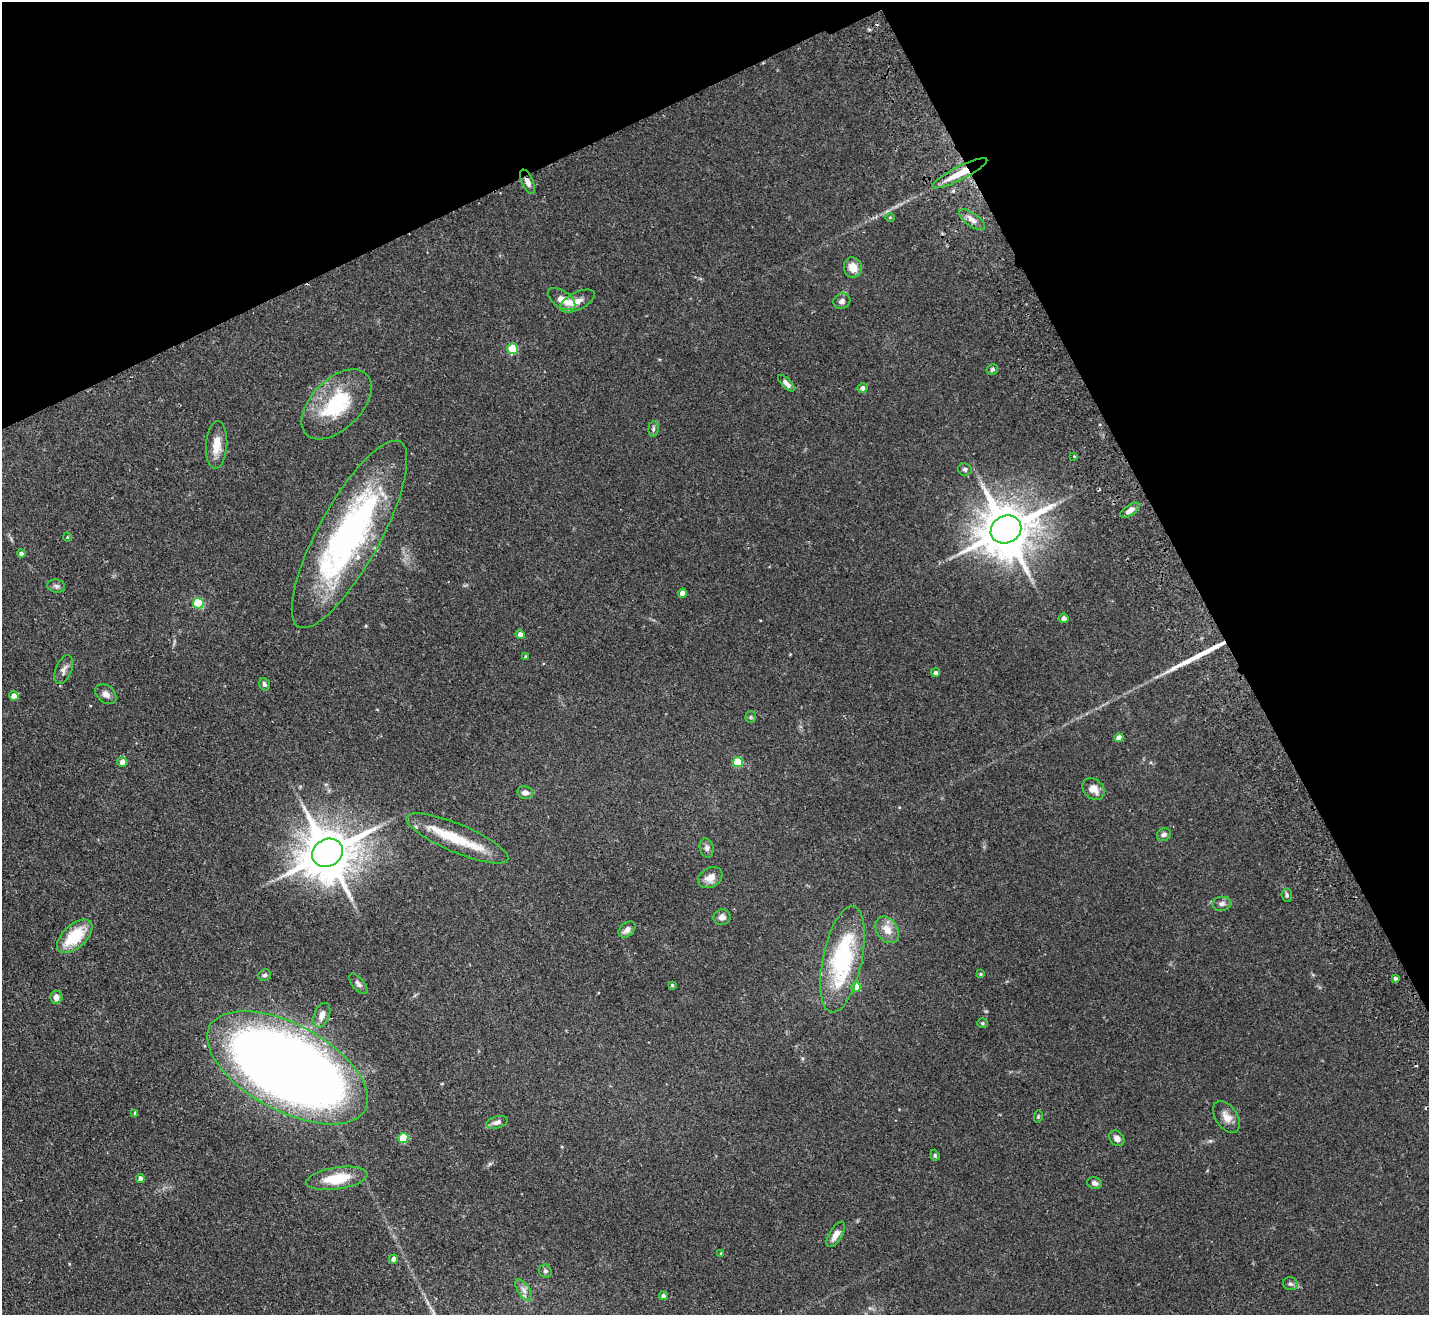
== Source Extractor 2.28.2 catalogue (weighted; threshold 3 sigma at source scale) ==
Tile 3 of 4 x 4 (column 3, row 1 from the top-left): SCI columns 2909-4335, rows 4259-5571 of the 5815 x 5758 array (HDU 1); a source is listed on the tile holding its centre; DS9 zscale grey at full resolution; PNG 1431 x 1317 px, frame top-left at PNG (2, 2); each listed source drawn as its Kron ellipse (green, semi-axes under 4 px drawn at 4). Shown black and unused: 25% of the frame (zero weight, under 2 of 3 exposures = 3% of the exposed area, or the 3 px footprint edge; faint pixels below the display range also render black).
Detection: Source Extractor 2.28.2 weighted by HDU 2 'WHT'; one run over the whole footprint, this tile lists its part. Background 0.0802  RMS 0.0065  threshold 0.0291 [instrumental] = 3 sigma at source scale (4.5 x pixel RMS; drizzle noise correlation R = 1.50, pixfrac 1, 0.05/0.05 arcsec/px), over >= 5 px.
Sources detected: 87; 4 cosmic-ray / hot-pixel residue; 1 long thin detection or spike segment (spike, bleed or trail) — neither listed nor drawn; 4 inside a brighter listed object's ellipse — not listed separately; the other 78 listed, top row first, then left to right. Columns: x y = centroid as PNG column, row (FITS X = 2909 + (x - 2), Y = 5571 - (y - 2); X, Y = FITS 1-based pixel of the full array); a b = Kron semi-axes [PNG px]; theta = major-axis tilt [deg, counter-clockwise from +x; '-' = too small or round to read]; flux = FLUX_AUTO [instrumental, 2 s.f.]
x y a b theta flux
960 173 31 6 27 15
527 182 13 5 -66 3.2
890 217 5 3 - 0.51
972 220 15 6 -36 3.8
853 267 10 9 - 6.3
561 299 15 8 -33 6.6
577 301 19 8 26 6
842 301 9 7 27 2.4
513 349 5 5 - 35
992 369 6 5 - 1.1
786 383 10 4 -45 2.9
863 388 5 5 - 2.5
336 404 43 25 45 45
653 429 8 5 84 1.4
217 445 23 10 86 9.5
1074 456 2 2 - 0.61
965 469 7 6 - 1.5
1130 510 11 5 34 3.8
1006 530 16 13 29 3200
349 534 105 31 61 190
67 537 4 3 - 0.51
21 554 4 4 - 2
56 586 9 6 -9 1.8
682 593 4 4 - 5.1
198 603 5 5 - 39
1064 618 5 4 - 2.2
520 634 4 4 - 2.5
526 657 3 3 - 0.76
64 670 15 8 68 3.2
936 673 4 4 - 1.7
264 684 6 5 - 1.6
106 694 12 8 -40 3.3
14 696 5 4 - 3.9
751 717 6 5 - 0.9
1119 738 4 4 - 5.1
122 762 5 5 - 3.5
738 762 5 5 - 27
1093 789 12 9 -42 5.9
525 792 8 6 -11 2.9
1164 835 7 6 - 2.2
457 838 55 14 -23 26
707 848 10 7 -78 2.2
327 853 16 13 28 3300
710 878 13 9 31 6
1287 895 7 5 -83 1.3
1222 904 9 7 4 2.4
722 917 8 7 - 2.7
627 930 9 6 41 3.6
887 930 14 10 -57 7.3
75 936 21 11 43 25
842 959 54 19 78 73
981 974 4 4 - 0.79
265 975 6 5 - 1.6
1395 978 4 4 - 1.3
358 984 12 6 -49 2.2
672 985 4 4 - 0.83
856 987 5 4 - 11
56 997 6 6 - 3.4
322 1015 13 7 68 4.7
982 1023 5 4 - 0.88
288 1068 88 43 -28 950
135 1113 4 3 - 2.3
1038 1117 6 4 79 0.74
1227 1117 18 10 -56 5.7
497 1122 11 6 15 3.1
403 1138 5 5 - 30
1117 1138 9 6 -50 3.7
935 1155 6 4 -70 0.85
140 1178 4 4 - 3
337 1178 31 11 9 18
1095 1183 7 6 - 2.3
836 1234 14 6 59 5
721 1253 3 3 - 0.54
394 1259 4 4 - 3.2
545 1271 7 6 - 1.3
1290 1284 7 6 - 1.6
524 1290 13 6 -56 2.9
663 1296 4 4 - 1.4
Overlapping masked pixels (flux is a lower limit): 2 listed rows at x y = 960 173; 527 182